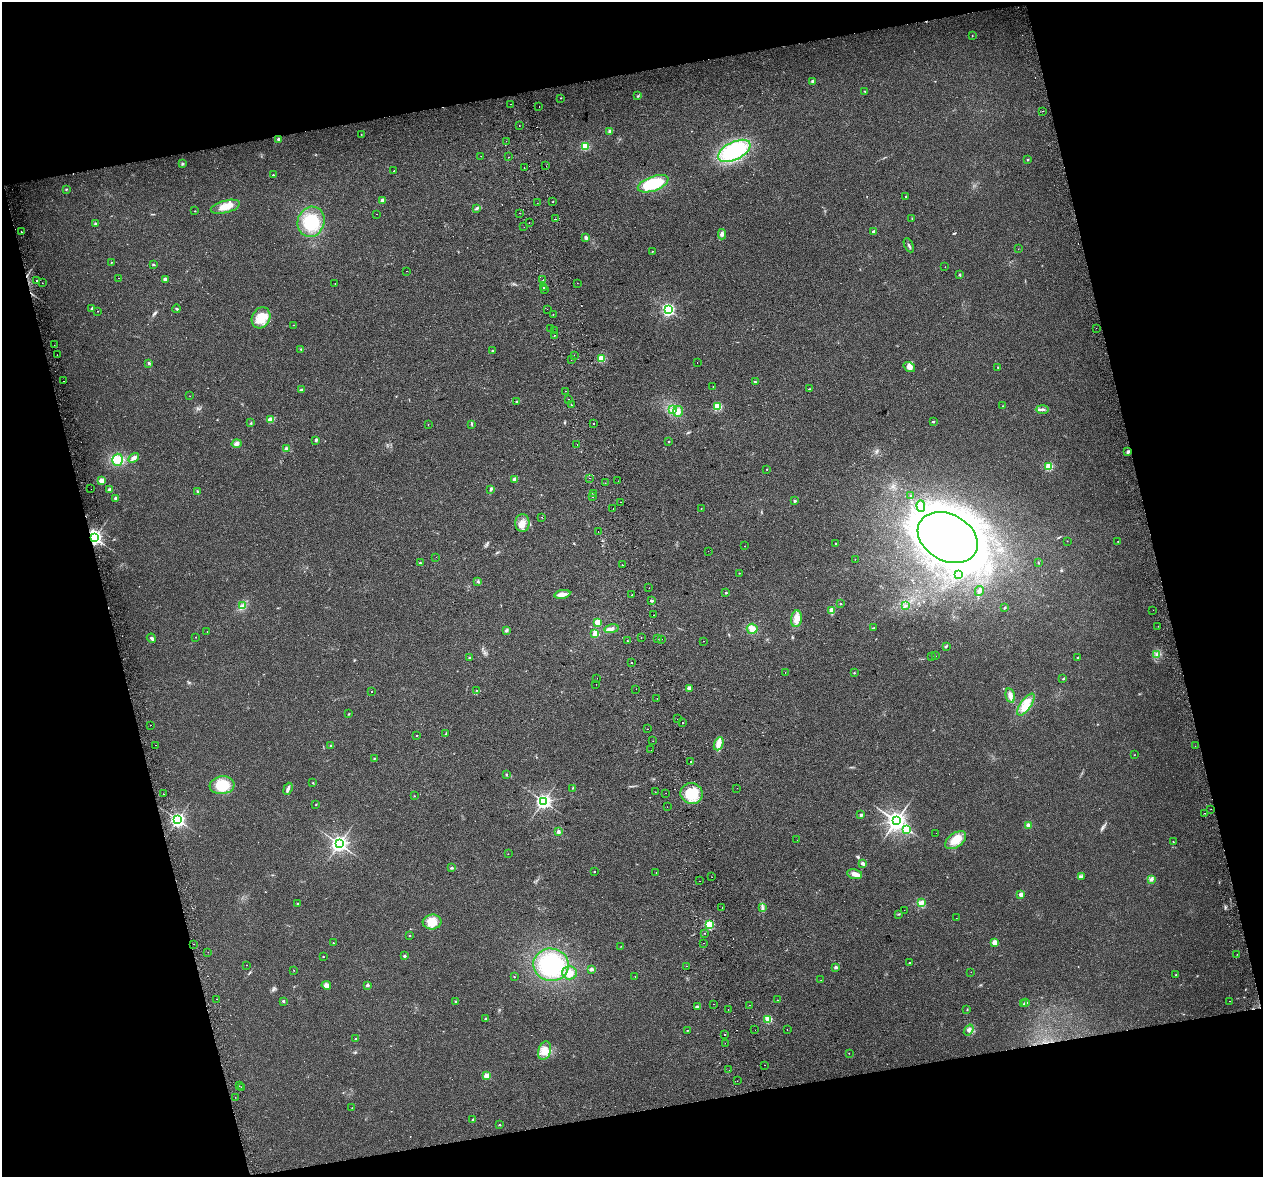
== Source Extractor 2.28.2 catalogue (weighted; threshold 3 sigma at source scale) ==
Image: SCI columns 58-5101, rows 105-4801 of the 5157 x 4856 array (HDU 1 of 3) = the unmasked area's bounding box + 8 px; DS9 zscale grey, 4 x 4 block average (1 PNG px = mean of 4 x 4 image px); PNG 1265 x 1179 px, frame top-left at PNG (2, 2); each listed source drawn as its Kron ellipse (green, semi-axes under 4 px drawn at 4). Shown black and unused: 29% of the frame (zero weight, under 2 of 3 exposures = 3% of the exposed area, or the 3 px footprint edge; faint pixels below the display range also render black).
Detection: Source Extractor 2.28.2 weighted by HDU 2 'WHT'. Background 0.0212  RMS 0.0071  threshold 0.0319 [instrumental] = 3 sigma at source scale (4.5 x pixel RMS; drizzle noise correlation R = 1.50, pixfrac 1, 0.0396/0.0396 arcsec/px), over >= 5 px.
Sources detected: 356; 7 inside a brighter object's white glare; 21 cosmic-ray / hot-pixel residue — neither listed nor drawn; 1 coinciding with a brighter row at this scale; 6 inside a brighter listed object's ellipse — not listed separately; the other 321 listed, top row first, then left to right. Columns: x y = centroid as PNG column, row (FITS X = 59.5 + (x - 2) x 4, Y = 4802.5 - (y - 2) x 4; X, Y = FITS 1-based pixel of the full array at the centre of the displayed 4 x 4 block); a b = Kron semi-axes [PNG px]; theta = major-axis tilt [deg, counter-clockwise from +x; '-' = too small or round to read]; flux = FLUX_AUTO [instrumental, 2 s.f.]
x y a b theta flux
972 36 2 2 - 1.8
813 81 2 2 - 24
865 91 3 2 - 1.8
638 96 3 2 - 3.2
561 98 2 2 - 1.4
510 104 2 2 - 2.9
539 107 2 2 - 2.4
1042 111 2 2 - 4.2
519 126 2 2 - 2.7
610 131 4 3 - 9.6
361 134 2 2 - 1.1
278 139 3 2 - 4.3
506 141 2 2 - 1.1
585 146 2 2 - 270
734 151 17 9 26 370
481 156 2 2 - 0.73
508 157 2 2 - 4.1
1028 159 2 2 - 2.8
182 164 2 2 - 2.9
546 166 2 2 - 2.4
524 167 2 2 - 1.6
394 171 2 2 - 7.7
273 175 2 2 - 5.8
653 184 16 7 20 190
66 189 2 2 - 2.2
906 197 2 2 - 9
382 200 2 2 - 48
553 202 2 2 - 4
537 203 2 2 - 1.4
225 207 15 6 15 53
477 208 3 2 - 3.7
195 211 2 2 - 2.8
520 213 2 2 - 5.4
376 214 2 2 - 1.6
912 218 3 2 - 1.9
555 219 2 2 - 3.8
311 222 15 13 67 140
529 223 2 2 - 4.9
95 224 2 2 - 4.6
524 227 2 2 - 22
874 231 4 2 - 5.6
21 232 2 2 - 8.6
722 234 5 4 - 12
586 238 4 3 - 6.2
909 245 7 2 -63 6.7
1018 249 2 2 - 0.71
652 251 2 2 - 2.3
111 262 2 2 - 2.7
153 265 3 2 - 4.9
945 267 2 2 - 1.5
406 271 2 2 - 0.64
960 275 3 2 - 3.6
119 278 2 2 - 1.6
165 279 2 2 - 34
37 280 2 2 - 12
543 280 2 2 - 2.5
42 283 2 2 - 1.9
577 283 2 2 - 0.91
335 284 2 2 - 1
544 288 2 2 - 3.5
545 289 2 2 - 2.6
92 308 3 2 - 5.3
177 309 4 2 - 4.1
547 309 2 2 - 1
668 309 2 2 - 520
98 311 2 2 - 2.1
553 314 2 2 - 5.8
261 318 11 9 63 69
293 325 2 2 - 1
551 328 2 2 - 1.7
1096 328 2 2 - 0.89
555 331 2 2 - 1.1
554 335 2 2 - 4.3
54 345 2 2 - 3.4
301 349 2 2 - 2.7
492 351 2 2 - 2.4
57 355 2 2 - 1.6
574 355 2 2 - 2
601 359 2 2 - 260
571 360 2 2 - 1.2
149 363 2 2 - 13
697 363 2 2 - 1.5
909 367 6 4 -35 18
998 367 2 2 - 2.1
64 381 2 2 - 2.4
755 382 3 2 - 3.6
713 387 2 2 - 1.2
301 389 3 2 - 4.3
809 389 2 2 - 2.1
566 391 2 2 - 1.2
190 396 2 2 - 0.91
568 400 2 2 - 7.7
517 401 2 2 - 9.5
571 405 2 2 - 2
1002 406 2 2 - 4.4
718 407 2 2 - 270
672 409 2 2 - 3.5
1042 409 7 2 -1 8.3
678 411 5 5 - 20
270 419 3 3 - 7.3
933 422 3 2 - 3.8
251 423 2 2 - 2.5
593 423 2 2 - 10
472 424 2 2 - 3
428 425 2 2 - 2.1
315 440 2 2 - 3
669 442 2 2 - 4.8
237 444 5 3 - 14
577 444 2 2 - 2.8
286 449 3 3 - 6.7
1128 452 3 2 - 9.1
134 458 6 3 33 16
118 460 6 5 - 27
1049 467 2 2 - 280
767 469 2 2 - 3.6
589 478 2 2 - 1.5
515 479 3 3 - 9.2
102 481 2 2 - 110
618 481 2 2 - 6.5
605 483 2 2 - 2.3
91 489 2 2 - 1.2
491 489 4 2 - 5.6
110 490 2 2 - 42
198 491 3 2 - 3.5
593 493 2 2 - 1.4
911 495 2 2 - 3.6
592 497 2 2 - 1.5
116 498 2 2 - 31
795 501 2 2 - 14
620 502 2 2 - 6.8
921 506 5 2 - 9.8
701 508 2 2 - 2
613 509 2 2 - 0.69
542 517 2 2 - 4.2
522 523 9 7 -89 37
598 531 2 2 - 3
94 538 3 2 - 1700
948 538 32 23 -29 4100
1067 541 2 2 - 0.89
1118 541 2 2 - 1.7
836 543 2 2 - 5.9
745 546 2 2 - 4.3
708 551 2 2 - 2
436 557 2 2 - 2.1
855 559 2 2 - 0.83
1038 562 2 2 - 1.9
420 563 3 2 - 3.6
622 565 2 2 - 1.3
739 573 2 2 - 2.4
958 575 2 2 - 36
478 582 3 2 - 5.6
649 588 2 2 - 5.2
979 591 5 3 - 9.2
726 593 2 2 - 7.2
562 594 8 4 11 27
632 595 2 2 - 120
652 601 3 2 - 6.7
840 604 2 2 - 2.3
243 606 4 2 - 7.2
905 606 3 2 - 3.5
1005 608 2 2 - 3.1
1153 610 2 2 - 2.5
832 611 4 3 - 26
653 615 2 2 - 5.4
796 619 8 5 83 31
597 622 2 2 - 110
1158 626 2 2 - 2.2
874 628 2 2 - 2.1
612 629 7 4 11 16
752 629 5 5 - 28
506 630 4 2 - 6.6
207 631 2 2 - 0.85
595 634 2 2 - 26
196 637 2 2 - 1.7
641 637 2 2 - 1.4
151 638 4 3 - 7.2
657 639 2 2 - 1.4
662 639 2 2 - 0.61
628 641 2 2 - 2.4
703 641 2 2 - 5.1
946 646 2 2 - 2.3
1157 655 2 2 - 3.1
932 656 2 2 - 1.9
936 656 2 2 - 0.59
469 658 2 2 - 13
1077 658 2 2 - 3.7
631 662 2 2 - 2.2
785 672 2 2 - 6.2
854 673 2 2 - 2.5
597 678 2 2 - 1.1
1063 679 2 2 - 1.4
596 684 2 2 - 2
689 688 2 2 - 54
636 689 2 2 - 0.69
476 690 2 2 - 1.5
372 691 2 2 - 2.8
1010 696 7 4 -77 18
657 698 2 2 - 2.5
1026 705 13 5 55 50
349 714 2 2 - 1.5
677 719 2 2 - 2
682 723 2 2 - 2.7
150 725 2 2 - 1.1
647 729 2 2 - 1.7
446 734 2 2 - 2.1
417 736 2 2 - 2.2
653 741 2 2 - 0.85
719 744 7 4 67 25
156 745 2 2 - 0.7
331 745 2 2 - 3.5
1195 746 2 2 - 0.94
651 750 2 2 - 0.7
1134 755 2 2 - 0.96
374 758 2 2 - 2.3
691 761 2 2 - 3.6
506 774 2 2 - 2.8
313 783 2 2 - 2.4
222 785 12 9 6 110
573 788 2 2 - 1.7
737 788 2 2 - 6.1
288 789 6 2 69 15
655 792 2 2 - 1.7
666 793 2 2 - 2.4
692 793 11 10 - 130
163 794 2 2 - 15
414 796 2 2 - 1.5
543 801 3 3 - 1400
316 804 2 2 - 1.7
667 807 2 2 - 1.1
1211 809 2 2 - 1
1204 813 2 2 - 6.1
861 815 2 2 - 28
178 820 2 2 - 1300
896 821 3 3 - 3000
1028 825 4 3 - 9.4
907 830 2 2 - 210
558 832 4 3 - 7.9
936 833 2 2 - 1.1
797 840 2 2 - 2.9
956 840 12 7 36 67
1173 842 2 2 - 1.8
339 844 3 3 - 1900
508 854 2 2 - 1.3
863 863 4 3 - 10
452 868 3 2 - 4.2
594 871 2 2 - 3.4
656 873 2 2 - 0.83
855 874 7 5 -11 23
1081 876 2 2 - 2.3
712 877 2 2 - 4.2
1151 879 4 3 - 9
699 881 2 2 - 7.1
1021 894 2 2 - 63
921 903 4 3 - 20
298 904 2 2 - 9.1
722 907 2 2 - 4.9
762 908 4 2 - 6.3
904 910 2 2 - 1.1
899 914 2 2 - 1.8
956 918 2 2 - 1.9
432 922 9 7 6 53
709 925 2 2 - 360
705 933 2 2 - 1.4
410 936 2 2 - 5
995 942 2 2 - 90
333 943 2 2 - 2.9
703 943 2 2 - 1.4
194 944 2 2 - 1.9
621 946 2 2 - 0.95
208 952 2 2 - 3.4
1237 954 2 2 - 0.9
404 956 2 2 - 19
323 957 2 2 - 3.8
909 963 2 2 - 8.2
247 965 2 2 - 0.95
551 965 18 16 -10 260
687 966 2 2 - 0.96
836 967 2 2 - 31
591 969 2 2 - 39
294 970 2 2 - 1.2
971 972 2 2 - 0.72
569 973 7 6 - 27
1176 975 2 2 - 1.5
635 976 2 2 - 0.84
514 977 2 2 - 1.9
821 980 2 2 - 0.83
326 985 5 4 - 19
367 985 2 2 - 27
217 999 2 2 - 1.3
777 1000 2 2 - 4.1
283 1001 2 2 - 16
456 1001 2 2 - 13
1230 1001 2 2 - 0.85
1026 1003 2 2 - 25
714 1004 2 2 - 0.83
1024 1004 2 2 - 3.9
750 1005 2 2 - 2.5
697 1007 2 2 - 37
728 1009 2 2 - 1.8
967 1010 3 2 - 1.7
486 1019 2 2 - 18
768 1019 2 2 - 240
688 1030 2 2 - 2.3
755 1030 2 2 - 1.6
787 1030 2 2 - 2.1
969 1030 6 2 54 8.7
725 1034 2 2 - 3.1
356 1039 2 2 - 6
725 1043 2 2 - 1.2
545 1051 10 6 76 36
849 1053 2 2 - 1.4
764 1065 2 2 - 0.91
729 1070 2 2 - 3.2
486 1076 2 2 - 110
737 1081 2 2 - 1.9
239 1086 2 2 - 0.82
241 1087 2 2 - 0.53
235 1097 2 2 - 1.2
352 1108 2 2 - 1.4
473 1119 2 2 - 8.5
499 1125 2 2 - 8.6
Overlapping masked pixels (flux is a lower limit): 1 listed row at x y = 94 538
Diffuse or blended objects may show on this block-average render without a row.